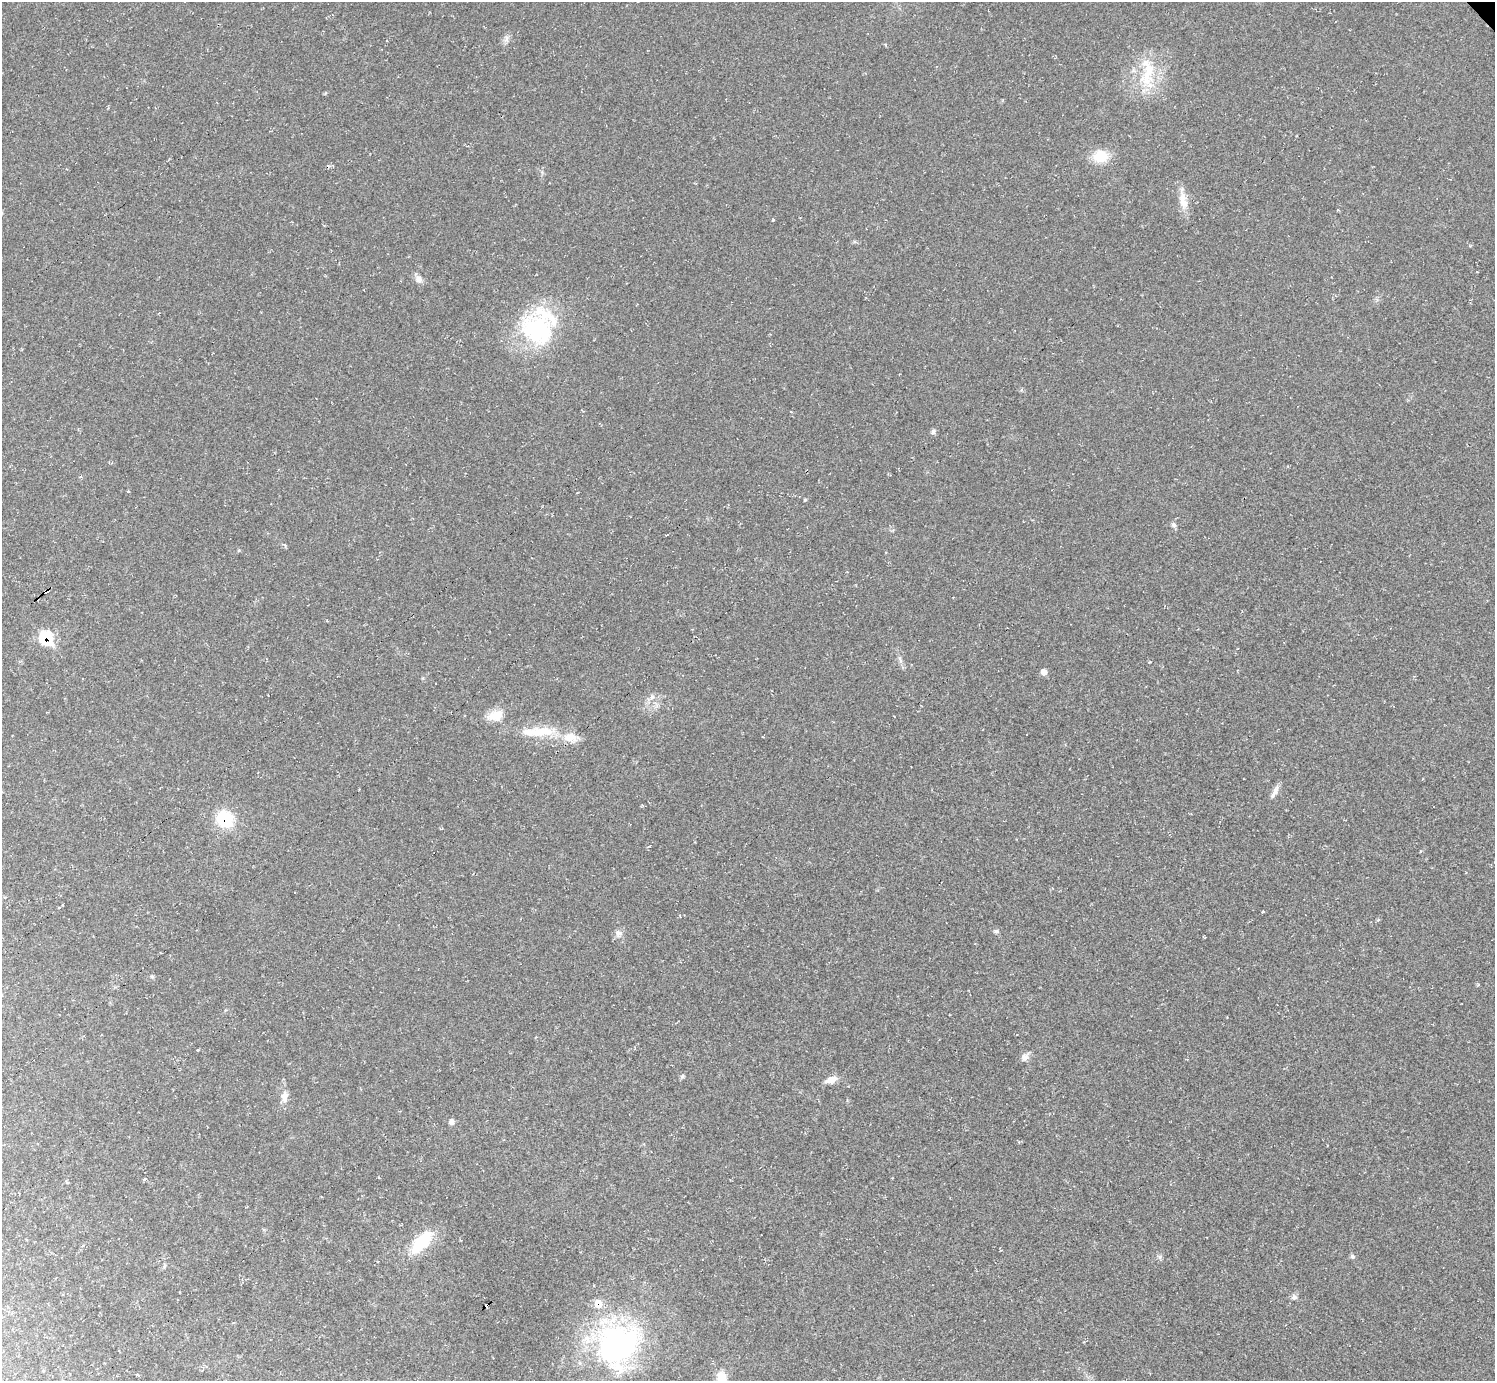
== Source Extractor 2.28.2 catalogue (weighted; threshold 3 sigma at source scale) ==
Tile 7 of 4 x 4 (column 3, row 2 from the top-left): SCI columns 2986-4478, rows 3056-4434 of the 5970 x 5968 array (HDU 1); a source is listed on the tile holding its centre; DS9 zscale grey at full resolution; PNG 1497 x 1383 px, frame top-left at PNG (2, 2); no overlay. Shown black and unused: <1% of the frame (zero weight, under 2 of 3 exposures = <1% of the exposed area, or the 3 px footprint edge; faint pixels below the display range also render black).
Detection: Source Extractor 2.28.2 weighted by HDU 2 'WHT'; one run over the whole footprint, this tile lists its part. Background 0.0355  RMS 0.0063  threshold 0.0283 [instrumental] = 3 sigma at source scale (4.5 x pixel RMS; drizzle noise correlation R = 1.50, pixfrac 1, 0.05/0.05 arcsec/px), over >= 5 px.
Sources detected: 45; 5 cosmic-ray / hot-pixel residue — not listed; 5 inside a brighter listed object's ellipse — not listed separately; the other 35 listed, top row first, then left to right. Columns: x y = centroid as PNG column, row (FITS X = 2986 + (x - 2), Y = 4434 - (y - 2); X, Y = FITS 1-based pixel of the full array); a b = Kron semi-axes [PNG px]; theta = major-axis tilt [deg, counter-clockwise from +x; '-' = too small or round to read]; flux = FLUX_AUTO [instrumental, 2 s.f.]
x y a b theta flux
506 38 10 5 90 1.9
1147 73 48 18 88 26
1100 156 15 12 -5 16
1183 202 15 10 -47 6.2
773 220 3 3 - 1.4
419 279 10 9 - 3
538 330 44 35 -36 64
933 431 7 6 - 1.5
805 500 4 3 - 0.65
1174 525 7 6 - 1.6
45 592 6 3 31 50
46 638 9 8 - 37
900 660 10 4 -77 1.7
1044 672 7 6 - 3
652 697 8 5 45 1.9
495 716 19 12 14 9.4
545 732 33 12 -6 17
1275 792 19 5 62 3.3
225 819 17 15 -51 26
996 931 5 4 - 1.6
618 933 10 10 - 2.9
152 977 5 5 - 0.97
198 1050 3 3 - 0.66
1025 1057 10 10 - 2.9
682 1076 6 5 - 1.1
831 1080 14 7 19 5.5
284 1096 14 8 88 5
451 1122 7 6 - 2.4
421 1242 30 12 47 28
1352 1256 6 5 - 1.5
1160 1257 7 4 72 1.2
1294 1297 7 6 - 1.8
487 1305 5 3 - 84
617 1344 61 50 28 140
722 1378 18 11 -72 10
Overlapping masked pixels (flux is a lower limit): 4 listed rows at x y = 45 592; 46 638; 225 819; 487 1305
Isophote crosses this tile's border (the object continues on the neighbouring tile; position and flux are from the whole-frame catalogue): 1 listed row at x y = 722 1378